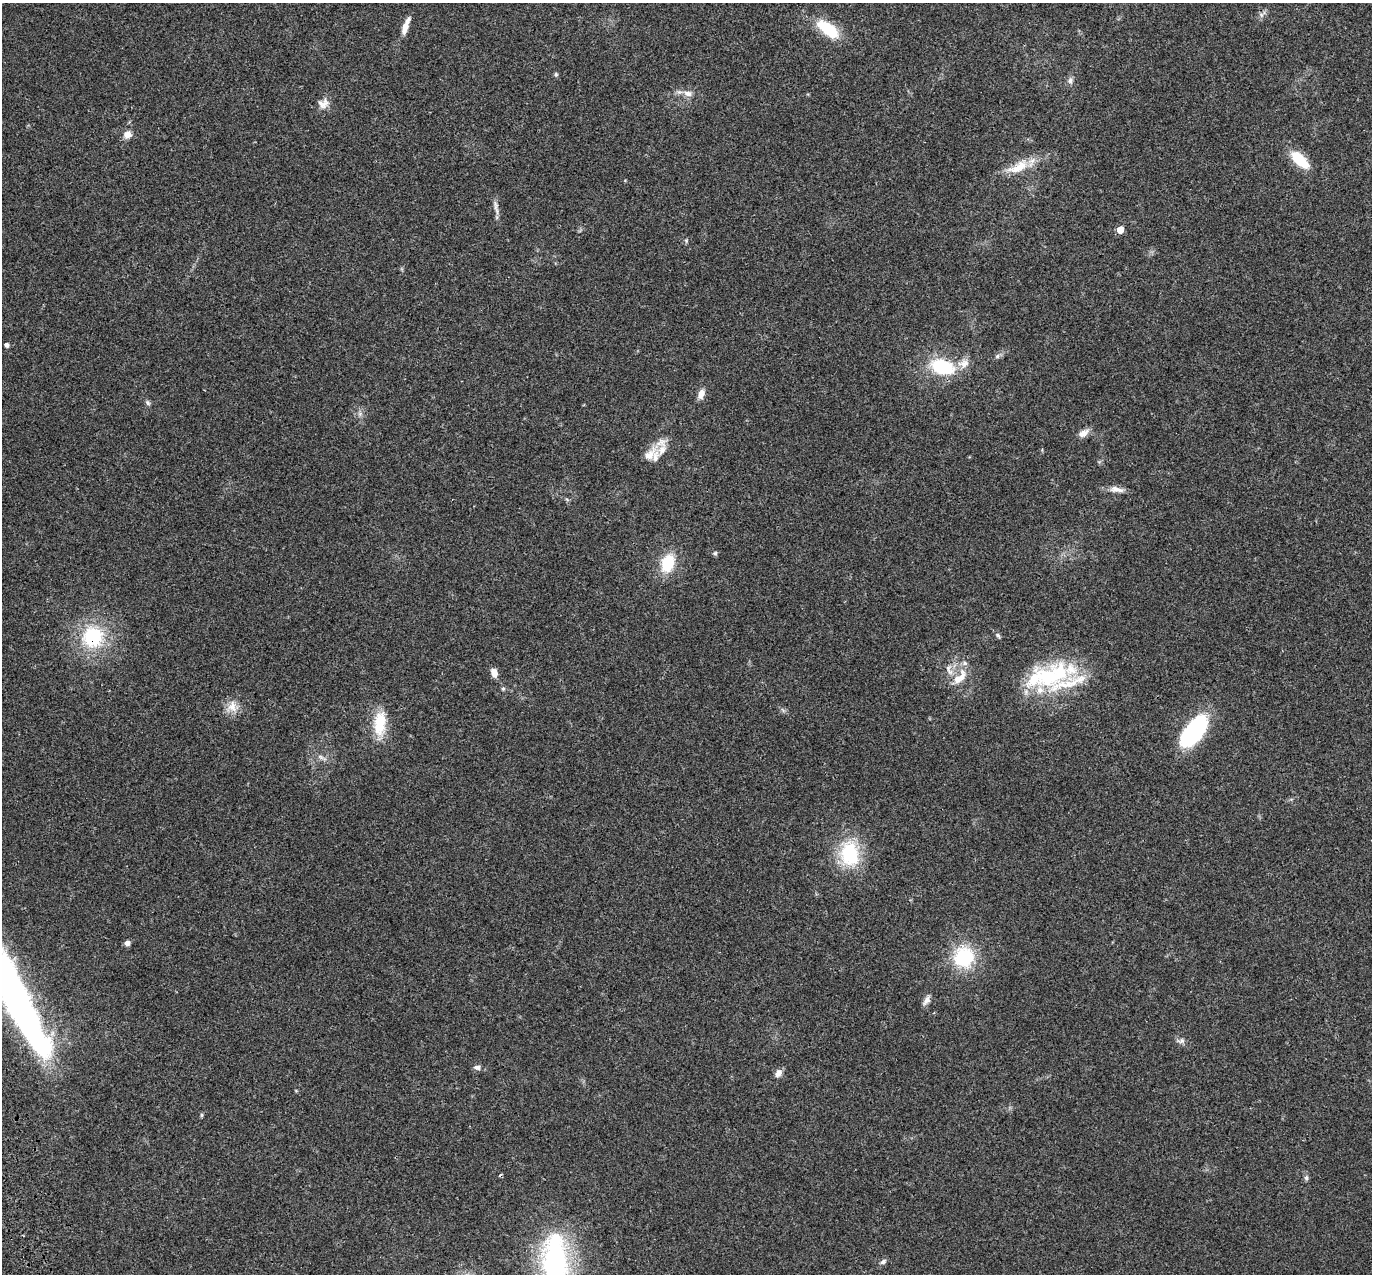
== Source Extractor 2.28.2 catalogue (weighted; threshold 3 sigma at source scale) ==
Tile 7 of 4 x 4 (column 3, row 2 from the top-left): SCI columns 2853-4222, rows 2760-4031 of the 5708 x 5573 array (HDU 1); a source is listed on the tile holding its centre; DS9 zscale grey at full resolution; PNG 1374 x 1276 px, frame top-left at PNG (2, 3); no overlay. Shown black and unused: <1% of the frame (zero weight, under 3 of 4 exposures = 9% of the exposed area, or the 3 px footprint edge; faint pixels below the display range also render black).
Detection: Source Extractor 2.28.2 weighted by HDU 2 'WHT'; one run over the whole footprint, this tile lists its part. Background 0.0407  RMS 0.0036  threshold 0.0164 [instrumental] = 3 sigma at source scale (4.5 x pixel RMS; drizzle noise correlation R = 1.50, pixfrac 1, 0.0396/0.0396 arcsec/px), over >= 5 px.
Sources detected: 59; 1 inside a brighter object's white glare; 1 cosmic-ray / hot-pixel residue — not listed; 9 inside a brighter listed object's ellipse — not listed separately; the other 48 listed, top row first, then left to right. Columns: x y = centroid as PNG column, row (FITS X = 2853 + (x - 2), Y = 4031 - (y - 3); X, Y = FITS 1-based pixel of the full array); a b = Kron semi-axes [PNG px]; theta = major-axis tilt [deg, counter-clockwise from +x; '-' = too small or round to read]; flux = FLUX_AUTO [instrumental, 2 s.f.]
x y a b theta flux
1261 15 7 6 - 0.98
406 26 19 6 71 3.9
828 29 27 12 -37 15
556 75 6 4 -44 0.52
1070 80 10 7 86 1.3
688 94 14 8 -15 2.5
323 103 15 12 25 3
127 135 9 9 - 2.6
1300 160 24 11 -43 11
1018 167 34 13 27 8.3
495 205 18 6 -82 1.8
1120 230 5 5 - 5.9
686 241 5 5 - 0.49
7 345 4 4 - 1.2
997 356 7 5 67 0.79
942 367 28 17 -18 20
701 394 13 8 70 2.4
148 403 8 6 -58 0.81
360 414 7 5 -46 0.91
1083 433 15 8 31 2.5
649 455 22 13 50 5
1116 489 20 7 -8 2.7
715 553 6 5 - 0.62
668 563 21 14 72 13
998 635 8 5 -46 0.75
93 637 29 29 - 24
949 669 19 8 -69 3.2
494 673 8 6 -73 3.4
1048 677 36 31 -16 28
960 678 24 10 46 5.5
503 689 6 5 - 0.56
232 707 17 16 - 4.3
783 710 9 3 -45 0.64
380 724 32 14 86 12
1194 731 38 18 52 35
321 757 17 5 -24 1.7
850 854 27 19 -84 23
127 943 6 6 - 1.5
964 957 27 26 - 20
927 1000 14 7 58 1.7
15 1001 70 30 -64 110
1181 1041 11 7 1 1.4
477 1067 10 6 -4 1.3
778 1073 10 7 60 2
202 1115 6 4 90 0.46
1306 1178 7 6 - 0.87
883 1262 8 5 33 0.98
555 1266 79 29 -87 76
Overlapping masked pixels (flux is a lower limit): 1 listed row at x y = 93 637
Isophote crosses this tile's border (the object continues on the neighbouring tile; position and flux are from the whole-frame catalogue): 2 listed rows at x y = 15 1001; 555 1266